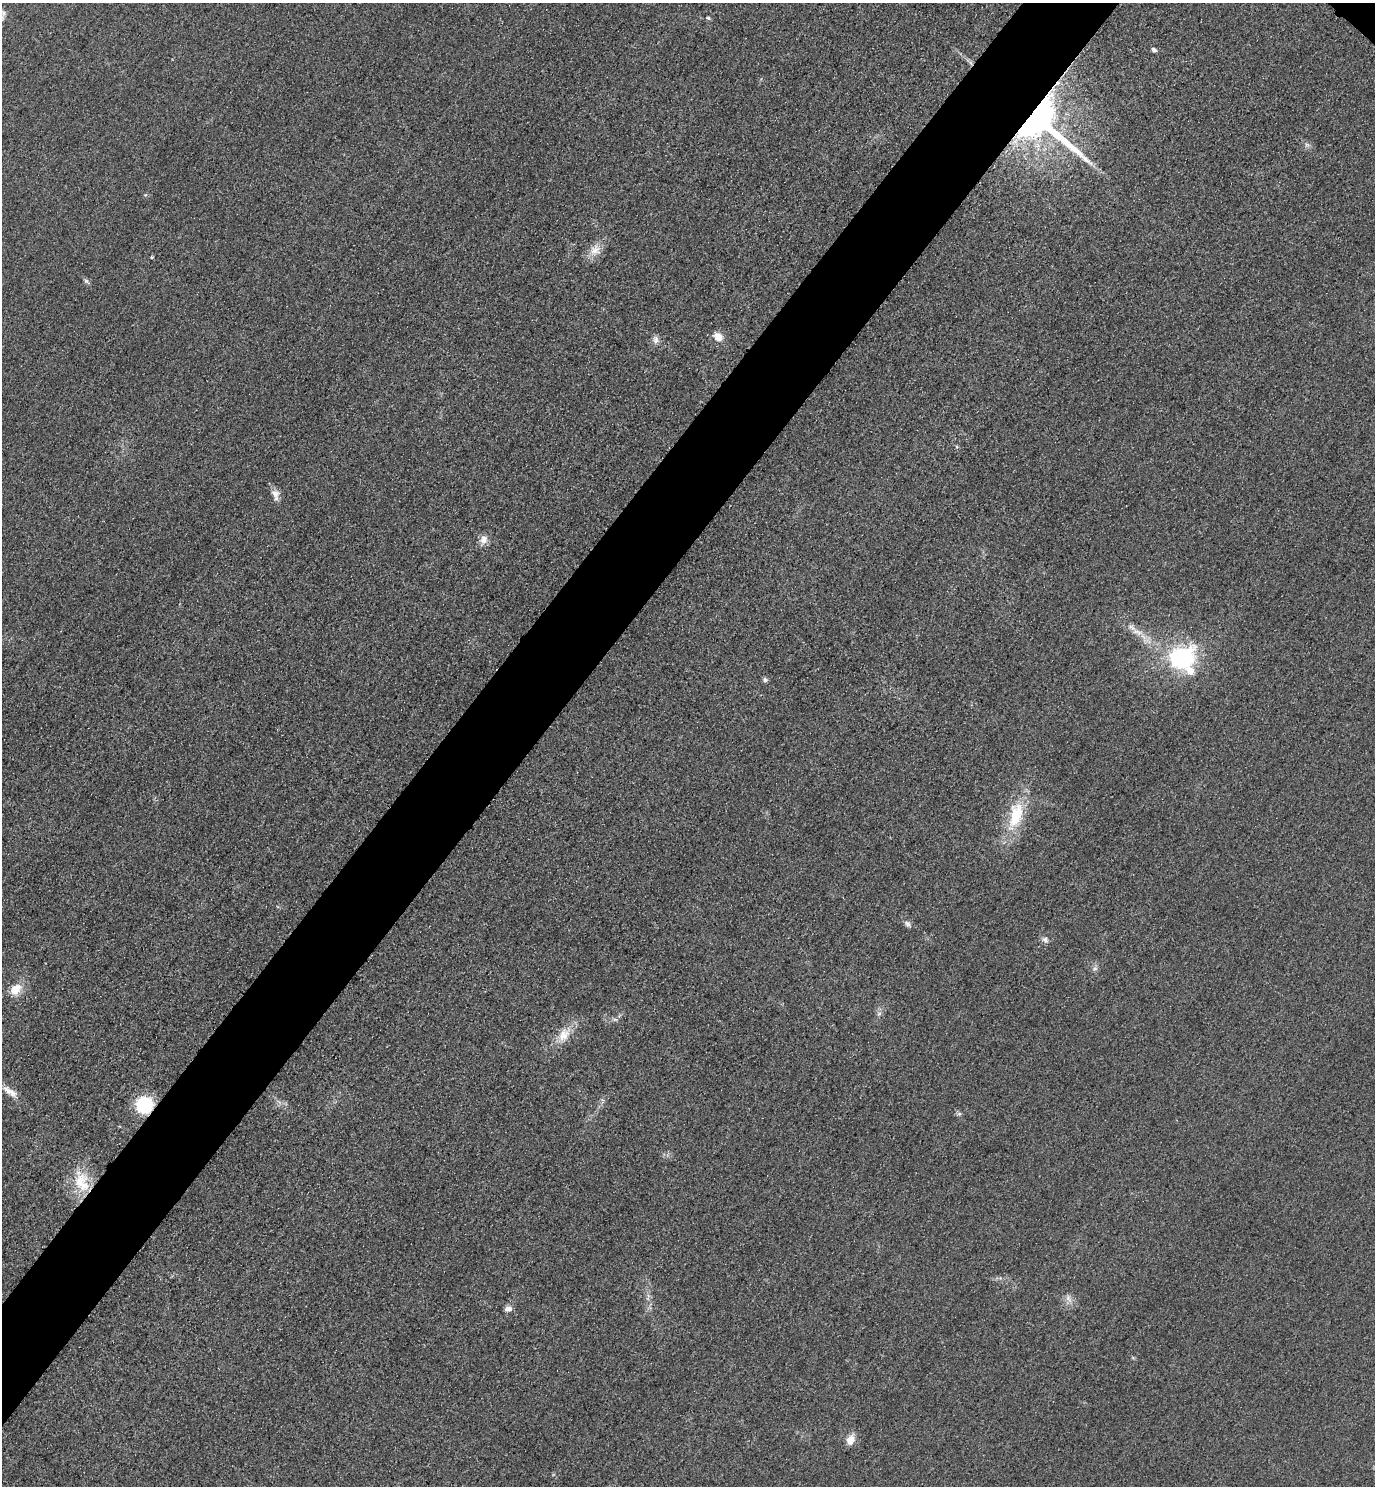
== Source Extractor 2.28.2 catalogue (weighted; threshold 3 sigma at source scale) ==
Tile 7 of 4 x 4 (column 3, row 2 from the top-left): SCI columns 3070-4442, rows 2998-4481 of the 5996 x 5993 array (HDU 1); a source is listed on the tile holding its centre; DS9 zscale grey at full resolution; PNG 1377 x 1488 px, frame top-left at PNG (2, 3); no overlay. Shown black and unused: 6% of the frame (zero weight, under 3 of 4 exposures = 3% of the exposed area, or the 3 px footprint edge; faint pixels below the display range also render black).
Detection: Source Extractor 2.28.2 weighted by HDU 2 'WHT'; one run over the whole footprint, this tile lists its part. Background 0.0506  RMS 0.017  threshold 0.0757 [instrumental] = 3 sigma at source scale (4.5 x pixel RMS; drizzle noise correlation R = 1.50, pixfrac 1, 0.05/0.05 arcsec/px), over >= 5 px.
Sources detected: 29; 1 inside a brighter listed object's ellipse — not listed separately; the other 28 listed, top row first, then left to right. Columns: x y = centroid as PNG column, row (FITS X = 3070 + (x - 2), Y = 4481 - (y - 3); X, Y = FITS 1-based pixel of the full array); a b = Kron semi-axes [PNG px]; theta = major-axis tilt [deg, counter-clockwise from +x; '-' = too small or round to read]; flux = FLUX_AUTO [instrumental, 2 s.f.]
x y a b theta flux
2 18 11 7 66 7.5
708 18 5 5 - 2.5
1154 50 5 4 - 6.1
1037 118 36 25 -43 1200
595 250 16 14 24 19
152 257 4 3 - 1.7
86 281 6 6 - 3.6
718 337 13 10 -35 15
656 340 11 7 81 7.5
275 494 15 9 -73 12
484 539 12 10 75 12
1137 632 18 6 -19 15
1181 658 23 18 21 200
765 680 6 5 - 4.6
1016 815 37 17 75 75
908 924 9 6 -50 5.2
1045 940 9 7 -31 5.9
1095 969 7 4 0 3.6
16 989 18 12 43 24
615 1019 7 4 -2 3.4
564 1035 21 14 58 27
12 1093 16 9 -39 14
144 1105 13 12 - 120
959 1114 6 5 - 3.2
81 1182 32 19 -69 57
1068 1298 11 7 -62 8.4
508 1309 9 6 6 7.6
851 1440 14 10 67 15
Overlapping masked pixels (flux is a lower limit): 2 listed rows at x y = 1037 118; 144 1105
Isophote crosses this tile's border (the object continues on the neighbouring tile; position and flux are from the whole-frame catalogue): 1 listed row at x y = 2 18